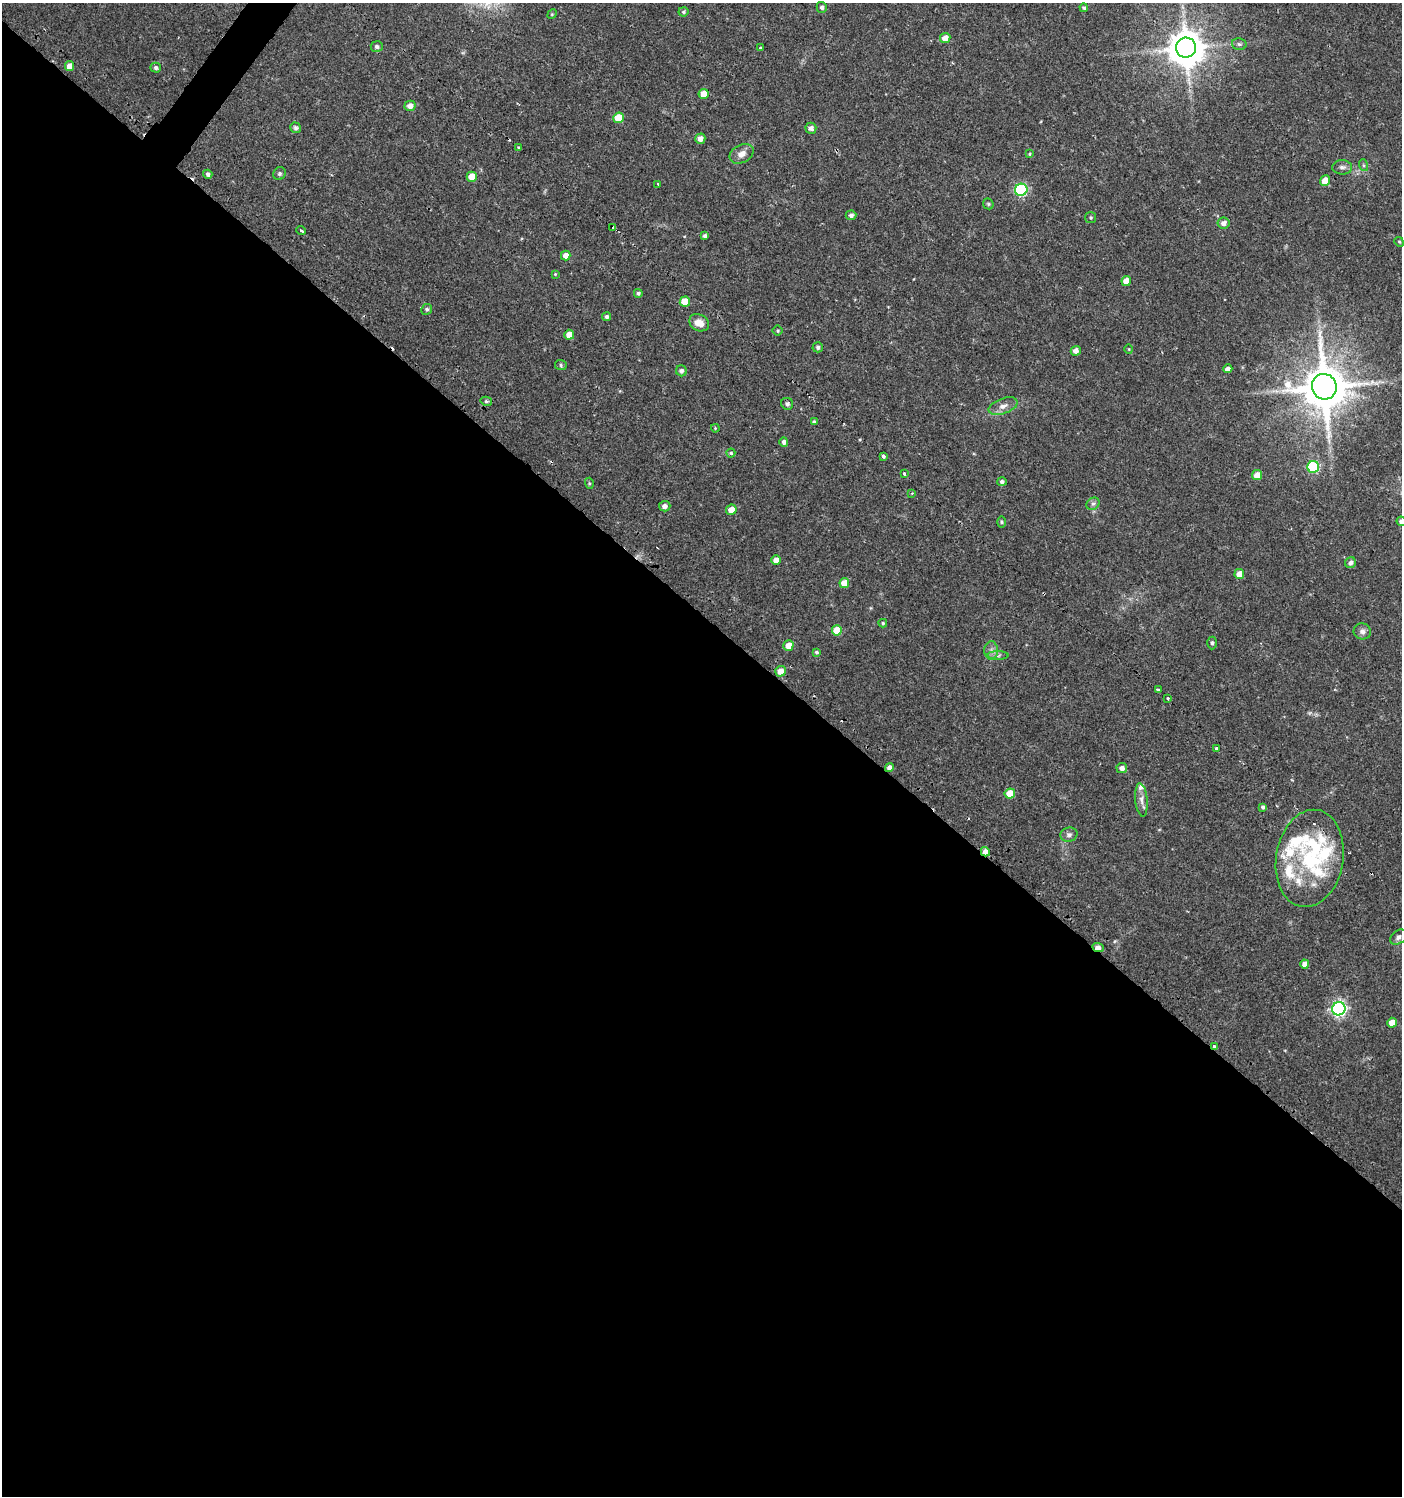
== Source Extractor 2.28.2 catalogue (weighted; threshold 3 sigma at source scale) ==
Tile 14 of 4 x 4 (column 2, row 4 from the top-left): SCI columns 1643-3042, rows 2-1495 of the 6032 x 6001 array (HDU 1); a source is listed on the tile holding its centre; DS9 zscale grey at full resolution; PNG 1404 x 1498 px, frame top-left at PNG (2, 3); each listed source drawn as its Kron ellipse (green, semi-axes under 4 px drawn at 4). Shown black and unused: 59% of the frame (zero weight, under 2 of 3 exposures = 1% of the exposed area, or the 3 px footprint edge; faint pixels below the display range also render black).
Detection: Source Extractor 2.28.2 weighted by HDU 2 'WHT'; one run over the whole footprint, this tile lists its part. Background 0.025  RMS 0.0041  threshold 0.0186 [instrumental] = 3 sigma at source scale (4.5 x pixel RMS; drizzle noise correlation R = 1.50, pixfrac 1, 0.0396/0.0396 arcsec/px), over >= 5 px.
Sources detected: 113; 3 cosmic-ray / hot-pixel residue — neither listed nor drawn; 8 inside a brighter listed object's ellipse — not listed separately; the other 102 listed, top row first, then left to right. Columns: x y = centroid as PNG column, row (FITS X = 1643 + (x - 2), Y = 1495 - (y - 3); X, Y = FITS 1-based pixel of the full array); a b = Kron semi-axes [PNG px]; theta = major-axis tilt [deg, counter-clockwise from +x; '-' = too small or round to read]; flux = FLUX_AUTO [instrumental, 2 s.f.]
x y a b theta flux
822 7 5 5 - 1.1
1084 8 4 4 - 0.72
683 12 5 4 - 0.68
552 14 5 4 - 0.41
945 38 5 5 - 3.6
1239 44 7 5 -13 0.91
377 46 6 5 - 1.1
761 48 4 3 - 3.2
1186 48 10 10 - 1100
70 66 5 4 - 4.6
156 68 5 5 - 1.1
704 94 5 5 - 4.4
410 106 5 5 - 2.7
618 118 5 5 - 9
296 128 5 5 - 1.1
811 128 5 5 - 1.5
700 139 5 5 - 2.5
518 148 3 3 - 0.92
742 154 13 9 28 2.9
1029 154 4 3 - 0.37
1363 165 6 4 -71 0.59
1342 167 10 7 1 1.5
208 174 5 4 - 1
279 174 7 6 - 0.92
472 177 5 5 - 5.5
1325 181 5 5 - 5.3
658 184 3 2 - 0.94
1021 190 6 6 - 44
988 204 6 5 - 0.55
851 215 5 5 - 1.3
1091 217 5 5 - 0.63
1223 223 6 5 - 2
613 227 3 2 - 0.94
301 230 5 3 - 0.85
705 236 4 3 - 1
1399 242 5 4 - 0.48
566 255 5 4 - 3.2
555 274 4 3 - 0.37
1126 281 5 4 - 3.9
638 293 4 4 - 0.8
685 302 5 5 - 8.5
427 309 5 5 - 0.77
607 317 4 4 - 0.99
699 323 10 8 -28 4
778 331 5 5 - 0.54
569 335 5 5 - 4.5
818 347 5 5 - 0.97
1129 349 5 3 - 0.37
1076 351 5 5 - 2.3
561 365 6 5 - 0.7
1228 369 4 4 - 2.1
681 371 5 5 - 1.4
1324 387 13 12 - 2000
486 401 6 4 -13 0.69
787 404 6 5 - 1.1
1003 406 15 7 19 2.9
814 422 4 4 - 0.91
715 428 4 3 - 0.36
784 442 5 4 - 1.2
731 453 4 4 - 0.54
883 456 3 3 - 4.9
1313 467 6 6 - 38
904 474 3 3 - 1.1
1257 475 5 5 - 4.1
1002 482 5 4 - 1.1
589 483 5 3 - 0.41
912 493 3 3 - 0.41
1093 504 7 5 41 1
665 506 6 5 - 1.8
731 510 5 5 - 4.5
1401 521 5 4 - 1.6
1001 522 6 4 -89 0.53
776 560 5 4 - 3.1
1351 563 5 5 - 1.5
1239 574 5 5 - 4.5
844 583 5 5 - 5.8
883 623 4 4 - 0.57
837 630 5 5 - 11
1362 631 8 8 - 1.7
1212 643 6 4 90 0.75
788 646 5 5 - 4.8
991 651 9 7 90 1.9
816 652 4 3 - 0.64
998 655 10 4 0 1.2
780 671 5 5 - 3.6
1158 690 4 3 - 2.3
1168 699 3 3 - 1.3
1217 748 3 3 - 1.4
889 768 4 4 - 2
1122 768 5 5 - 1.9
1010 794 5 5 - 9.8
1141 800 16 6 -84 2.3
1263 807 4 4 - 0.83
1069 835 8 7 - 1.4
985 852 5 4 - 3.7
1310 858 49 33 81 38
1398 937 9 6 36 1.5
1098 947 6 4 -23 2.7
1305 964 4 4 - 2.9
1339 1009 7 6 - 94
1392 1023 5 5 - 4.4
1214 1046 3 3 - 5.9
Overlapping masked pixels (flux is a lower limit): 4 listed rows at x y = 889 768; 985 852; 1098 947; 1214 1046
Isophote crosses this tile's border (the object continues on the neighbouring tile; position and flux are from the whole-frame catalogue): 1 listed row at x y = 1401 521